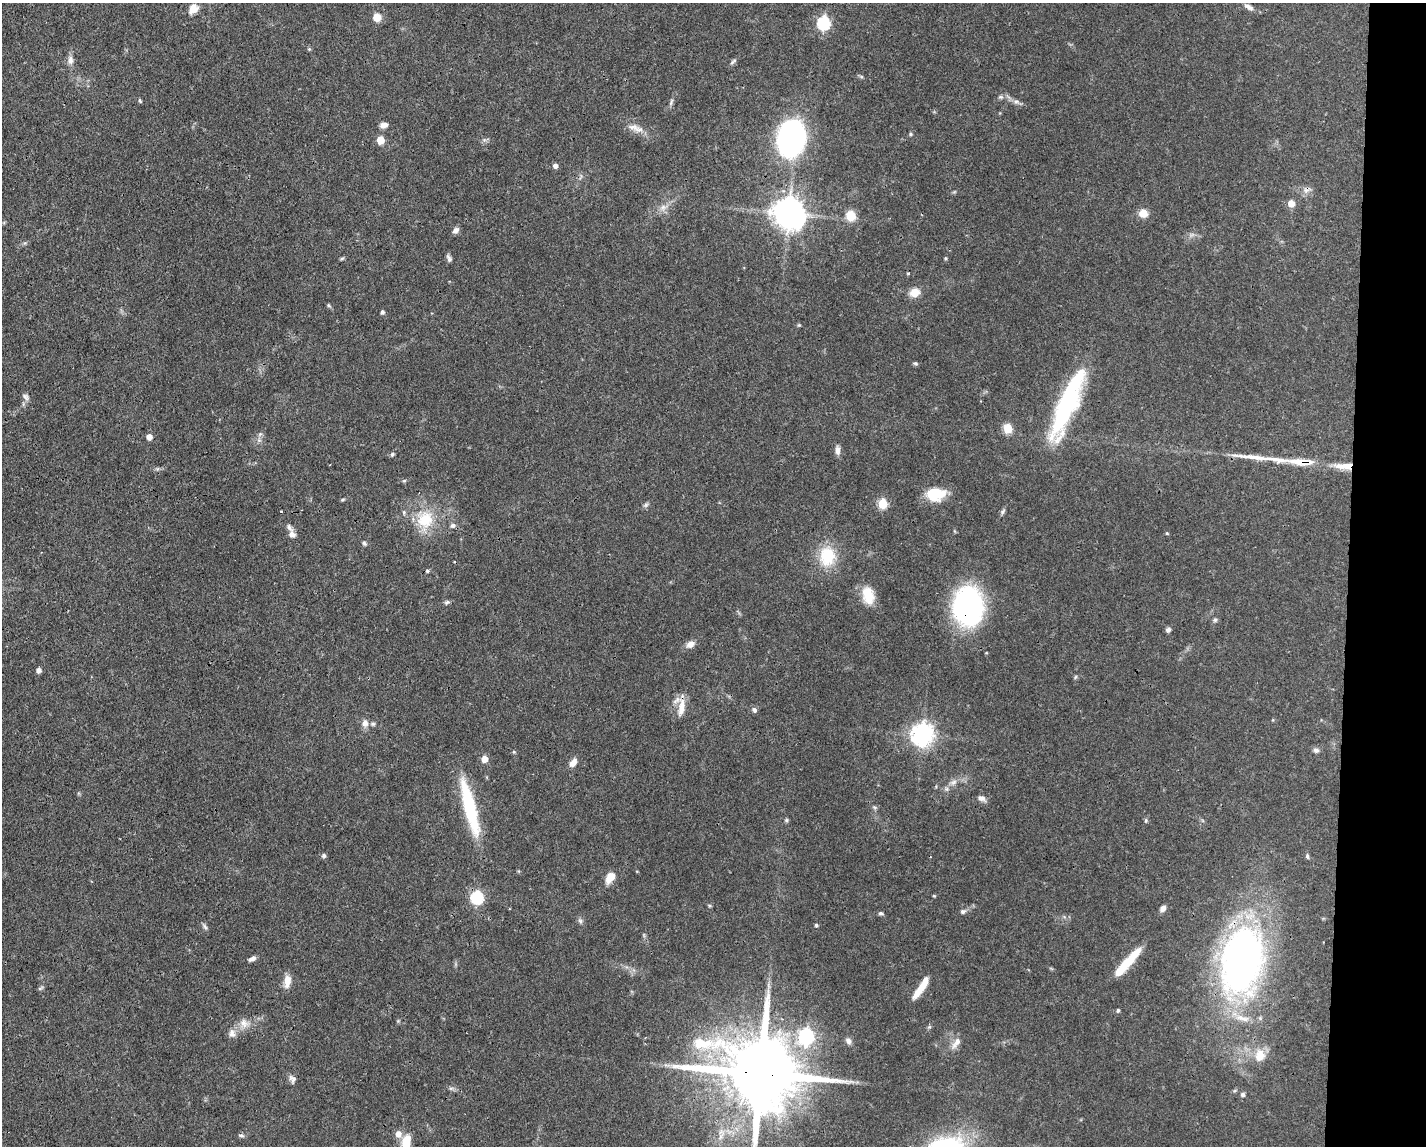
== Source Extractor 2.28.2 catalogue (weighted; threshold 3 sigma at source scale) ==
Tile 9 of 3 x 4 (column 3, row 3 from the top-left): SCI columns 2956-4379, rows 1145-2288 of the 4598 x 4575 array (HDU 1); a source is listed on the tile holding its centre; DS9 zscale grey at full resolution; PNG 1428 x 1148 px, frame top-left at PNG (2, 3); no overlay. Shown black and unused: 6% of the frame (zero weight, under 3 of 4 exposures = <1% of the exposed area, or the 3 px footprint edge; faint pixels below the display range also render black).
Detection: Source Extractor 2.28.2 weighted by HDU 2 'WHT'; one run over the whole footprint, this tile lists its part. Background 0.0632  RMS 0.0038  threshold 0.0171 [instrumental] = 3 sigma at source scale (4.5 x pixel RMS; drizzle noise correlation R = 1.50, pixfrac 1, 0.05/0.05 arcsec/px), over >= 5 px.
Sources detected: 115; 1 inside a brighter object's white glare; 1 cosmic-ray / hot-pixel residue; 1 long thin detection or spike segment (spike, bleed or trail) — not listed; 5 inside a brighter listed object's ellipse — not listed separately; the other 107 listed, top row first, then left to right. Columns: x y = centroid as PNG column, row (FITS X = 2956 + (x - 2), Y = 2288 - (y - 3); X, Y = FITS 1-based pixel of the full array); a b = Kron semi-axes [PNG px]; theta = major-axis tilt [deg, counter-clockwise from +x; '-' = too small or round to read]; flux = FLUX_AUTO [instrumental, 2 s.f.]
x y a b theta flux
1248 7 14 6 -31 1.7
193 9 12 10 52 3.5
377 17 9 8 - 3.8
824 23 6 6 - 53
309 49 5 5 - 0.44
70 60 13 7 -83 2.1
733 61 11 5 44 0.88
861 76 6 4 -20 0.52
1001 97 6 5 - 0.72
140 101 6 4 -71 0.53
671 102 12 4 72 0.92
1016 102 10 5 -13 1.4
384 125 9 6 6 1.9
633 127 17 9 -2 3
911 134 5 5 - 0.52
791 137 22 15 76 190
380 140 5 5 - 8.4
555 166 5 5 - 1.5
1291 203 5 5 - 5.2
663 208 8 7 - 1.8
788 213 10 9 - 610
1143 213 9 8 - 4
851 216 9 8 - 7.7
456 230 8 6 44 1.7
342 258 6 4 3 0.48
449 258 10 5 -68 1.1
945 258 4 4 - 0.48
914 292 10 8 23 4.9
328 305 6 4 -71 0.49
382 312 5 4 - 0.83
799 325 5 4 - 0.4
915 363 6 5 - 0.59
26 397 11 6 -42 1.2
1067 404 74 17 68 54
1008 429 5 5 - 16
260 434 5 5 - 0.72
149 437 5 5 - 2.9
838 450 11 6 90 1.9
392 454 6 5 - 0.65
1301 462 35 9 -4 9
1344 466 26 8 -2 6.1
404 481 6 4 2 0.5
935 494 22 14 3 11
343 499 6 4 2 0.47
882 504 5 5 - 22
646 505 7 6 - 0.82
281 511 3 2 - 0.42
1003 511 9 5 53 0.85
425 519 24 23 - 13
453 525 7 6 - 1.1
1167 533 5 4 - 0.41
292 535 9 8 - 1.9
364 543 6 5 - 0.73
827 556 27 22 -88 14
427 571 5 4 - 0.67
868 595 22 13 -77 7.9
447 602 7 5 44 0.78
968 606 38 28 -88 71
1215 620 6 6 - 0.74
1168 630 6 5 - 1.1
690 644 12 8 31 2.4
39 670 6 5 - 1.4
681 707 27 8 82 4.8
754 710 7 6 - 1.1
365 723 10 9 - 2.2
922 735 8 7 - 260
1316 750 8 7 - 1.2
514 752 5 3 - 0.39
484 759 5 5 - 5.2
573 763 10 7 57 2.9
953 782 11 7 29 2
981 798 11 6 -25 1.6
874 807 6 4 -43 0.63
470 808 63 12 -76 28
786 820 5 5 - 0.56
1146 821 6 5 - 0.58
324 856 6 5 - 0.82
1307 856 7 4 -81 0.62
611 876 11 11 - 3.2
934 896 5 3 - 0.35
477 897 6 6 - 51
1163 908 7 6 - 1.7
963 911 7 6 - 1
881 913 6 5 - 0.69
580 921 7 5 -47 0.84
816 925 4 4 - 0.65
205 927 9 4 -54 0.84
252 959 10 5 20 1.3
1242 960 57 32 79 200
1126 964 33 10 49 11
287 981 16 8 83 3.8
921 987 26 6 56 7.1
40 988 8 4 33 0.63
1118 1010 4 4 - 0.81
244 1023 14 11 -48 3.4
232 1033 12 8 -78 2.1
806 1036 7 6 - 95
848 1041 8 6 -59 1.3
956 1043 18 8 55 2.8
1260 1055 18 14 78 5.8
760 1073 25 19 -14 5200
292 1079 11 8 -61 1.5
1235 1090 6 4 20 0.49
1243 1094 5 5 - 1
398 1134 9 9 - 2.4
241 1135 9 3 -11 0.67
406 1143 18 9 80 7.4
Overlapping masked pixels (flux is a lower limit): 6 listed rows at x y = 1301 462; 1344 466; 968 606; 681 707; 1242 960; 760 1073
Isophote crosses this tile's border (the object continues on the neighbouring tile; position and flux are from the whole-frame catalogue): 2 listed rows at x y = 760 1073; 406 1143